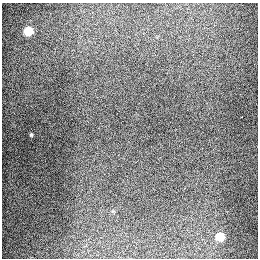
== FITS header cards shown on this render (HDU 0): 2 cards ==
NAXIS1  =                  256
NAXIS2  =                  256

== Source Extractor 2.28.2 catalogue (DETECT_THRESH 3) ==
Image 256 x 256 px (HDU 0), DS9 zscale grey, 1 PNG px = 1 image px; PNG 260 x 260 px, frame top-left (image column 1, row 256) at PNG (2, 3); no overlay
Background 1270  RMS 26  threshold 78.6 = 3 sigma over >= 5 px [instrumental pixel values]
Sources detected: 4; all 4 listed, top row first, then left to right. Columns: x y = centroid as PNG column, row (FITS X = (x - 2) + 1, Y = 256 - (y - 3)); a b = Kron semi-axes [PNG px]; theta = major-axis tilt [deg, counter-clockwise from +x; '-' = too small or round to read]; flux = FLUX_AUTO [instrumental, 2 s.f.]
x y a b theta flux
28 31 6 5 - 84000
242 117 2 2 - 910
31 135 4 3 - 2000
220 236 5 5 - 66000